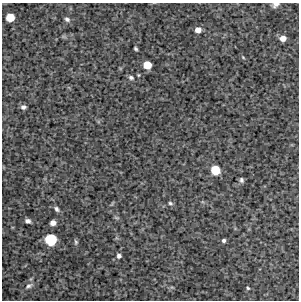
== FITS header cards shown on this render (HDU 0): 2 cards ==
NAXIS1  =                  297 /Length X axis
NAXIS2  =                  298 /Length Y axis

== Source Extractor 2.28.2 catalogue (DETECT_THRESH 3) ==
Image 297 x 298 px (HDU 0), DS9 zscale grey, 1 PNG px = 1 image px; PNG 301 x 302 px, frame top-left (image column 1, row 298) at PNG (2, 3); no overlay
Background 4510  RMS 200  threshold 607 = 3 sigma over >= 5 px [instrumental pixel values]
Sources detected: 25; all 25 listed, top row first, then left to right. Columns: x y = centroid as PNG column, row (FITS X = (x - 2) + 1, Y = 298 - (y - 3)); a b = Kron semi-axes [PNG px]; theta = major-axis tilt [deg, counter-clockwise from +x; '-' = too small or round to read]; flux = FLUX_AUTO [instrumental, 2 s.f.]
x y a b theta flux
275 5 9 6 23 57000
10 17 6 6 - 240000
67 19 8 6 -34 37000
198 30 6 6 - 91000
64 37 7 4 -19 21000
283 38 7 6 - 91000
136 49 4 3 - 21000
243 57 6 3 -46 14000
147 65 6 6 - 220000
138 75 4 3 - 12000
131 77 7 5 -23 33000
23 107 5 4 - 34000
215 170 7 6 - 320000
241 180 6 4 -76 30000
170 203 6 4 -30 24000
57 209 7 5 -56 34000
116 218 8 3 -19 18000
28 221 5 4 - 41000
53 223 5 5 - 71000
51 240 8 8 - 590000
224 240 4 4 - 28000
76 242 7 5 -86 24000
119 256 6 5 - 39000
29 286 12 6 27 50000
248 288 6 4 -41 18000
At the frame edge (FLAGS 8, measured only in part): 1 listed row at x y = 275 5